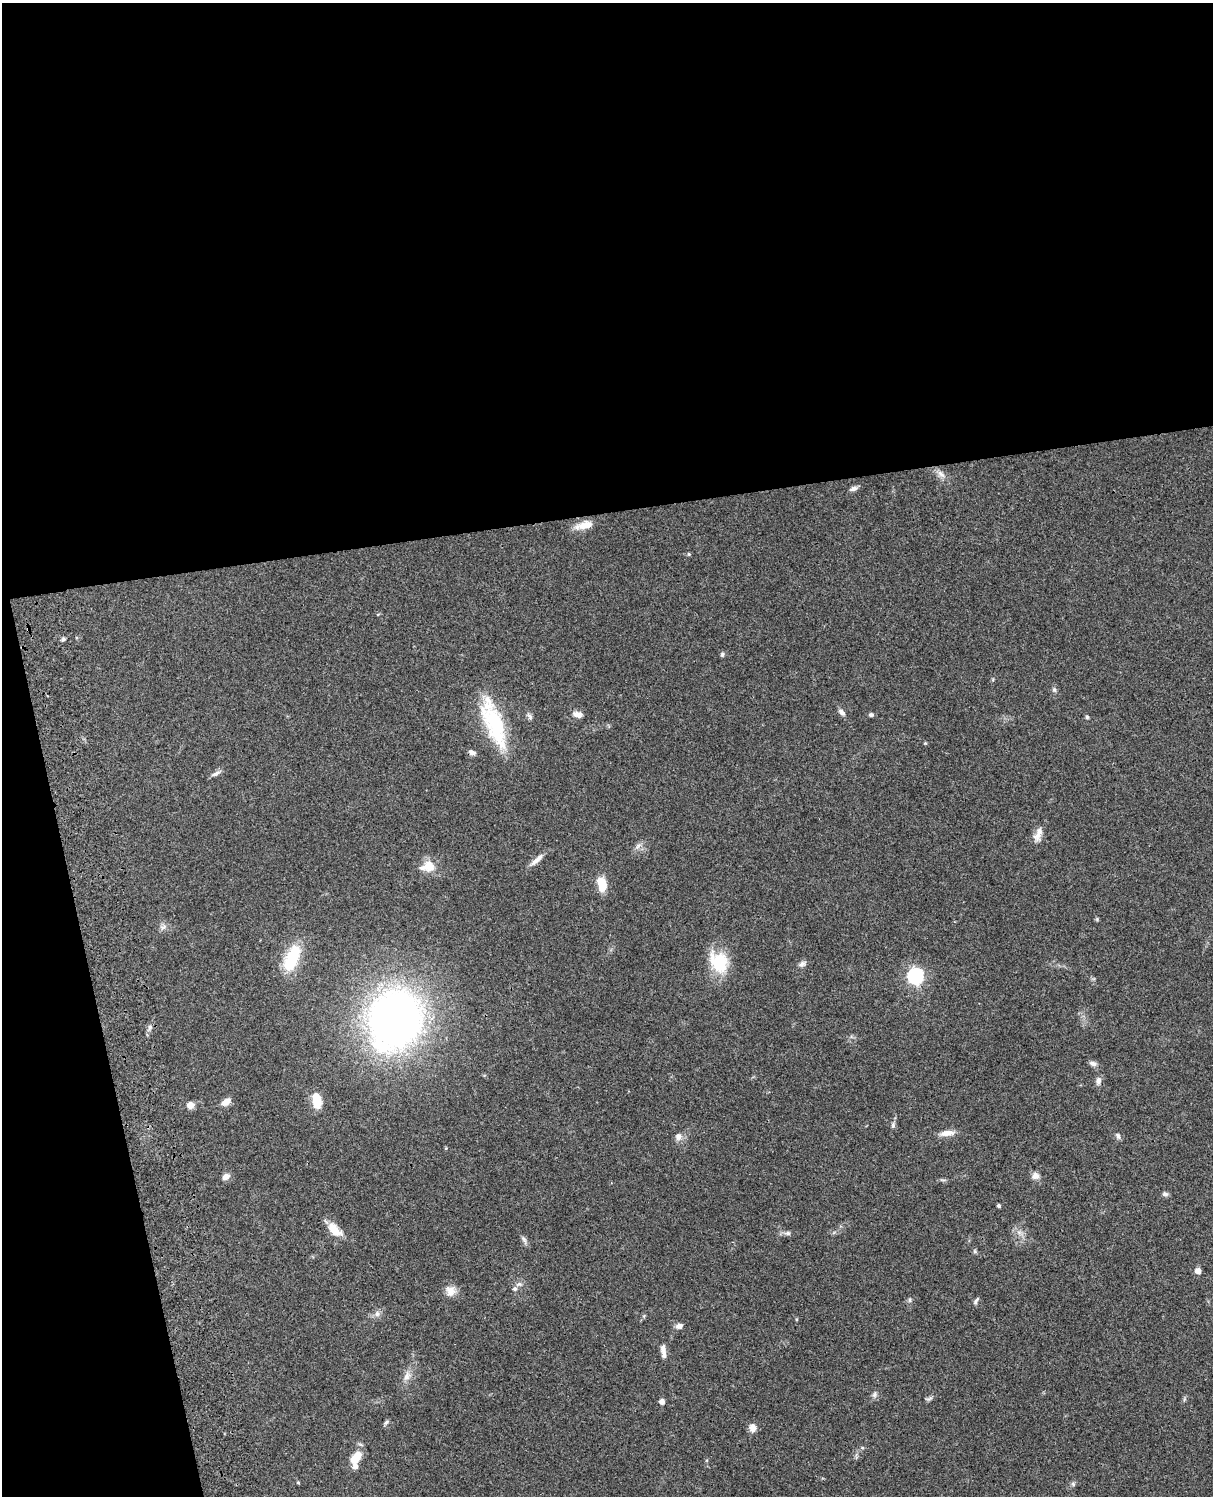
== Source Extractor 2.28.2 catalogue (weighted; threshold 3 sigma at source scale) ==
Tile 1 of 4 x 3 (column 1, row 1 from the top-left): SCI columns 122-1332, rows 3268-4761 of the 5085 x 4926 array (HDU 1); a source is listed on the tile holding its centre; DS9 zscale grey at full resolution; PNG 1215 x 1498 px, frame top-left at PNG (2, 3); no overlay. Shown black and unused: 39% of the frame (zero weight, under 3 of 4 exposures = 6% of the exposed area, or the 3 px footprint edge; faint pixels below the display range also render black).
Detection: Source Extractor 2.28.2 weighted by HDU 2 'WHT'; one run over the whole footprint, this tile lists its part. Background 0.081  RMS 0.0058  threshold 0.0262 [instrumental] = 3 sigma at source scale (4.5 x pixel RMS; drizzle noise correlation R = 1.50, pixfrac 1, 0.05/0.05 arcsec/px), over >= 5 px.
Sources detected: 67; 1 inside a brighter object's white glare — not listed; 1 inside a brighter listed object's ellipse — not listed separately; the other 65 listed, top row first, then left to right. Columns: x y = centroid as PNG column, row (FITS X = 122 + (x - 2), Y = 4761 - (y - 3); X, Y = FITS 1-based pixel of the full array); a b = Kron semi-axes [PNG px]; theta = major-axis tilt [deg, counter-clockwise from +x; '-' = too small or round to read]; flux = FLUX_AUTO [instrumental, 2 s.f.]
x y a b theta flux
941 474 13 7 -45 3.3
853 488 10 6 17 1.9
584 525 24 9 14 7.3
689 554 5 4 - 0.66
63 639 5 5 - 1.1
722 654 7 5 86 1
1054 690 7 5 -68 1.2
842 712 11 6 -48 2.1
578 714 12 7 -10 3.6
871 715 6 5 - 1.2
530 716 10 6 -58 1.6
1087 717 4 4 - 0.82
494 723 60 19 -70 45
925 743 4 4 - 0.52
472 753 10 6 -28 2
216 773 14 5 28 2.1
1038 834 20 9 70 4.8
638 846 8 4 53 1.6
537 860 21 6 43 3.8
428 867 19 13 7 9.1
602 884 18 10 -78 9.8
1097 919 6 4 73 0.67
163 927 8 6 4 2
292 958 32 14 69 25
719 962 29 21 -59 21
802 964 9 7 39 2
915 976 7 7 - 150
395 1019 48 40 69 370
150 1027 7 5 75 1.5
1093 1063 10 6 -18 2
1098 1081 10 6 77 2.4
226 1102 13 7 32 4
317 1103 13 11 -82 8.1
190 1105 8 7 - 3.6
893 1125 8 5 90 1.3
947 1133 19 7 7 4.7
678 1136 10 8 -84 2.9
1118 1136 9 5 -61 1.4
446 1148 4 4 - 0.56
226 1176 8 6 32 3.4
1035 1176 9 8 - 3
1165 1194 8 6 -8 1.4
999 1205 4 4 - 1.1
334 1230 20 10 -44 8.8
788 1233 9 5 -1 1.6
524 1240 13 5 -65 1.7
975 1251 6 5 - 0.91
1198 1271 5 5 - 3.9
519 1284 7 4 17 1.2
515 1289 7 6 - 1.5
450 1291 15 12 -48 5.1
910 1300 7 4 -85 0.97
976 1301 11 4 54 1.4
377 1314 8 7 - 2.2
679 1326 9 6 9 2.5
664 1353 14 6 88 2.7
407 1376 13 8 75 3.7
874 1394 9 6 80 1.6
929 1399 11 4 22 1.3
662 1401 5 5 - 2.9
386 1422 8 5 45 1.1
753 1428 9 8 - 3.7
355 1459 17 9 69 12
298 1482 4 4 - 0.55
1073 1484 7 4 -46 0.9